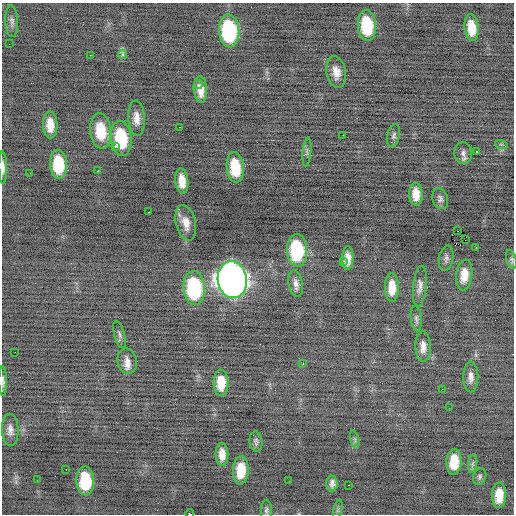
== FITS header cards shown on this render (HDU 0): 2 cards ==
NAXIS1  =                  512 / Axis length
NAXIS2  =                  512 / Axis length

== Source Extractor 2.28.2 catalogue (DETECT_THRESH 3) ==
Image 512 x 512 px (HDU 0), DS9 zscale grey, 1 PNG px = 1 image px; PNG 516 x 516 px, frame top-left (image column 1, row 512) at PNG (2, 3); each listed source drawn as its Kron ellipse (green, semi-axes under 4 px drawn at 4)
Background -0.263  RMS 0.83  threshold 2.49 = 3 sigma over >= 5 px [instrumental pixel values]
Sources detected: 75; all 75 listed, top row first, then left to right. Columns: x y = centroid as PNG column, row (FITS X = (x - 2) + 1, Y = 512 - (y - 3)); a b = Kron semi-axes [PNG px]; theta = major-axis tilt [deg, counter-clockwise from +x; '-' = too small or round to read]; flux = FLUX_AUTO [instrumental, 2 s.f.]
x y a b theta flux
12 21 16 6 -87 250
367 25 15 9 -85 2700
472 28 13 7 -83 1000
229 31 16 10 -86 5900
9 44 2 2 - 50
90 55 2 2 - 450
123 55 4 4 - 300
336 72 16 9 -80 580
198 84 4 4 - 110
200 89 13 6 -86 600
136 118 17 8 -86 540
50 125 13 7 -88 800
179 127 3 2 - 350
101 131 18 10 -84 1900
343 135 2 2 - 34
393 136 11 6 76 180
121 138 17 10 -84 3300
501 144 6 4 -19 81
115 146 3 3 - 120
307 152 14 2 84 110
476 152 3 3 - 860
463 153 11 9 -87 270
59 164 15 8 -86 2200
3 167 16 4 -89 270
235 167 15 8 -83 1900
98 171 4 3 - 330
30 173 2 2 - 25
182 181 12 6 -84 690
416 194 11 6 -87 710
440 199 11 7 -72 200
149 212 3 2 - 100
186 223 18 10 -77 630
458 231 2 2 - 38
465 240 2 2 - 110
476 247 3 2 - 200
297 250 16 10 -87 4300
348 258 12 5 89 470
446 258 13 7 79 220
511 260 10 5 -76 120
344 261 4 4 - 63
464 275 15 8 84 820
232 280 18 14 -83 55000
296 283 13 7 -80 320
420 286 20 7 84 360
392 287 14 7 -90 840
194 288 17 10 -86 5800
416 319 13 5 -83 180
120 335 14 5 -74 150
423 347 15 7 -89 430
15 352 2 2 - 33
127 361 13 9 -77 450
303 363 3 2 - 110
471 377 15 7 -90 380
3 381 14 3 -89 180
221 383 13 7 -89 1100
442 389 2 2 - 27
449 408 3 2 - 41
10 430 16 8 -88 380
355 439 9 3 -77 100
256 442 10 6 -84 170
222 454 11 6 -88 540
454 462 13 7 87 1200
473 464 9 4 82 140
66 469 2 2 - 130
241 470 14 8 87 1300
480 477 8 6 69 140
37 480 2 2 - 57
85 481 14 9 -87 2600
289 481 2 2 - 34
332 484 8 6 89 270
348 485 2 2 - 150
499 495 13 7 88 990
266 510 10 5 90 150
338 510 10 4 77 110
190 514 4 2 - 300
At the frame edge (FLAGS 8, measured only in part): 3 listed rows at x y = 3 167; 3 381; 190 514